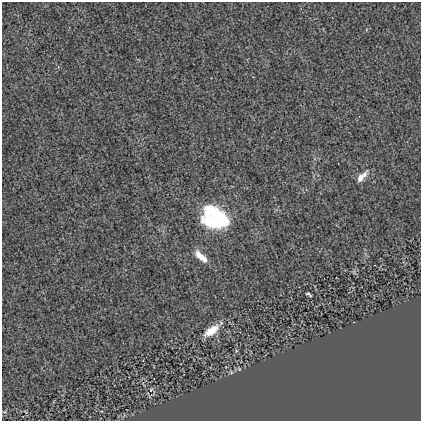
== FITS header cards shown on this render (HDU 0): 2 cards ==
NAXIS1  =                  419
NAXIS2  =                  419

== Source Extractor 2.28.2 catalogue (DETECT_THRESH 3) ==
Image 419 x 419 px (HDU 0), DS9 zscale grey, 1 PNG px = 1 image px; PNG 423 x 423 px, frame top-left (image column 1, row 419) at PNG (2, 2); no overlay
Background -3.02e-04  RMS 0.02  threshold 0.0591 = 3 sigma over >= 5 px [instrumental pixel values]
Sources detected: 10; all 10 listed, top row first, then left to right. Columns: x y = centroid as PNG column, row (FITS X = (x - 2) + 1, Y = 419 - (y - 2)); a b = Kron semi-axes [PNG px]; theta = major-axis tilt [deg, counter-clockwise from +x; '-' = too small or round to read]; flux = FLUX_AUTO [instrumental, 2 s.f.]
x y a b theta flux
361 177 15 6 46 12
213 212 19 12 -22 57
220 221 32 14 1 88
199 255 13 8 -42 13
204 259 8 6 -43 6.7
309 294 6 3 -31 2.2
211 331 20 9 35 20
236 351 5 4 - 1.6
231 372 6 3 -72 1.4
151 389 5 4 - 1.5